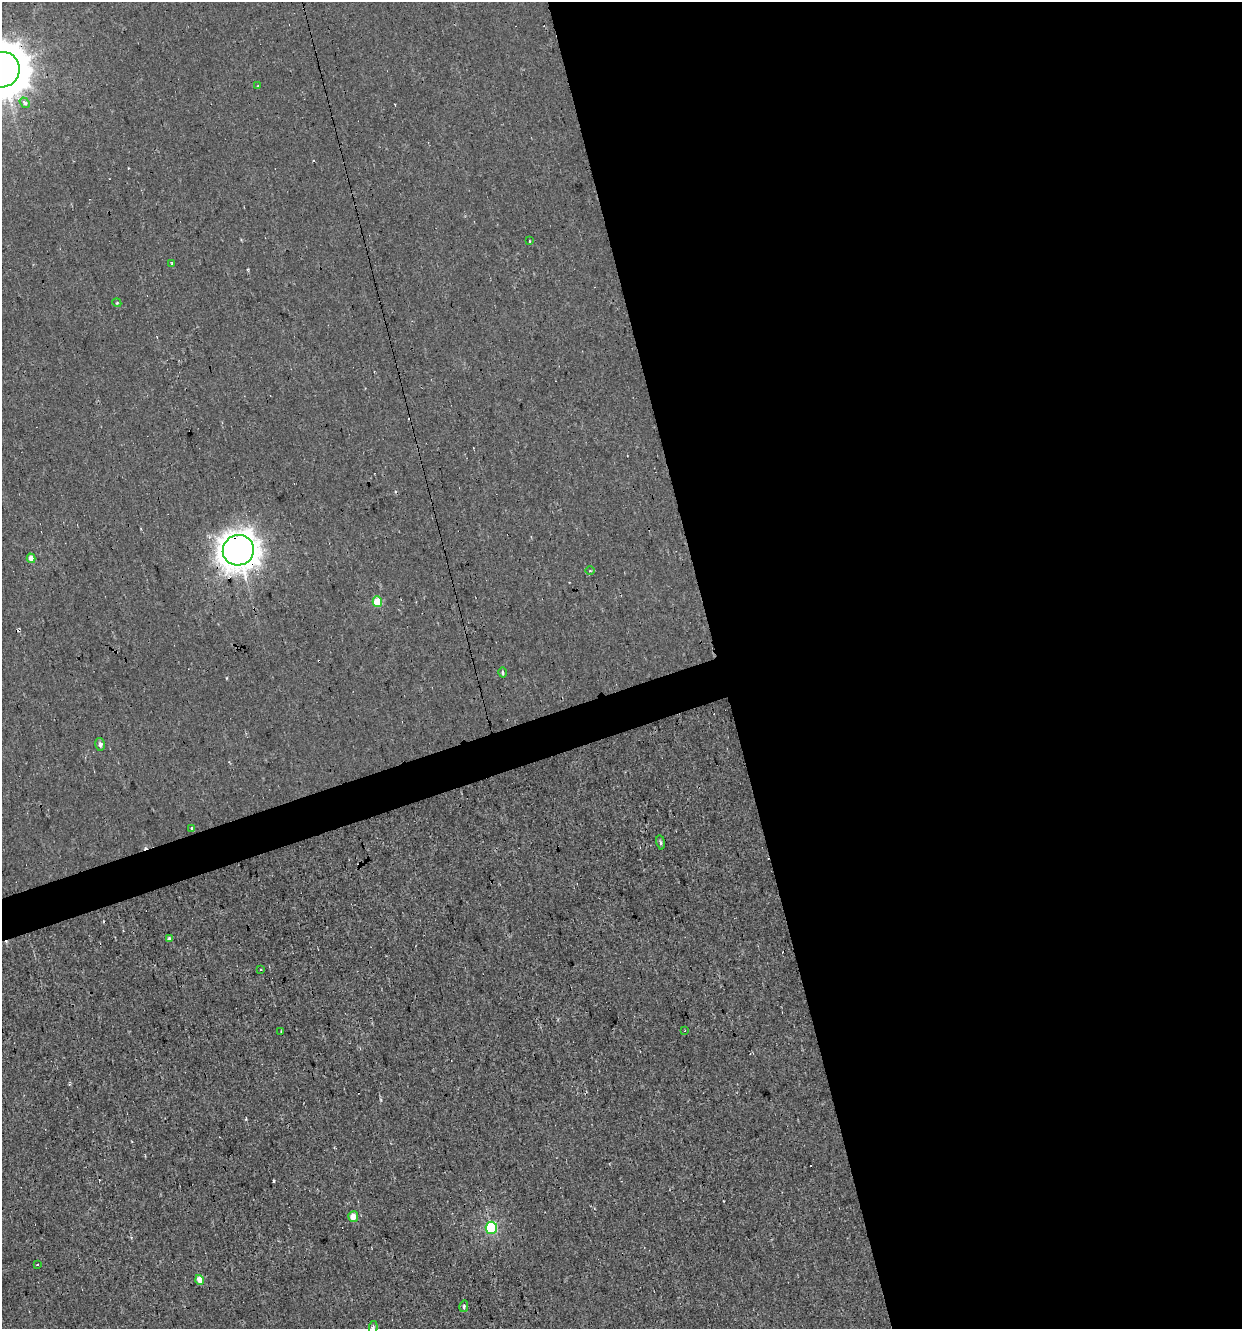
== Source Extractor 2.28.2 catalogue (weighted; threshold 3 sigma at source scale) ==
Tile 8 of 4 x 4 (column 4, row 2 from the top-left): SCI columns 3778-5017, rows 2655-3981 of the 5123 x 5308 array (HDU 1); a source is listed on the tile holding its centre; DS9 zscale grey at full resolution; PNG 1244 x 1331 px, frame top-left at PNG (2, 2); each listed source drawn as its Kron ellipse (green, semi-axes under 4 px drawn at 4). Shown black and unused: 44% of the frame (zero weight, under 2 of 3 exposures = <1% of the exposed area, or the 3 px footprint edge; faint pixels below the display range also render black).
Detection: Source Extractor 2.28.2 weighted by HDU 2 'WHT'; one run over the whole footprint, this tile lists its part. Background -2.46e-04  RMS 0.0043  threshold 0.0194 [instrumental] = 3 sigma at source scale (4.5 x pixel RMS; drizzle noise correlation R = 1.50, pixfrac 1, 0.0396/0.0396 arcsec/px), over >= 5 px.
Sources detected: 34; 10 cosmic-ray / hot-pixel residue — neither listed nor drawn; the other 24 listed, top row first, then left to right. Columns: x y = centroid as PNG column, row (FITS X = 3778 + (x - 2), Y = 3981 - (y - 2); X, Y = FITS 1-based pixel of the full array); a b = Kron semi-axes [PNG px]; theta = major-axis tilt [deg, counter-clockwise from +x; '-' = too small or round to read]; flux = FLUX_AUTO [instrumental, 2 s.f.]
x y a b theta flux
2 70 18 17 - 1900
257 86 3 2 - 0.34
25 103 6 4 -54 3.7
529 241 2 2 - 0.48
172 264 3 3 - 0.59
117 303 4 3 - 0.38
238 550 16 15 - 520
31 558 5 4 - 4
590 571 5 3 - 0.43
377 601 5 5 - 11
503 672 5 4 - 0.64
100 744 6 5 - 1.3
192 828 3 3 - 9
661 842 7 3 -81 0.64
169 938 4 4 - 0.55
261 969 3 3 - 1.2
281 1031 4 2 - 0.35
685 1031 3 3 - 1.1
353 1217 5 5 - 4
491 1228 6 5 - 39
37 1265 3 2 - 0.54
200 1280 5 4 - 5
464 1306 6 4 75 0.79
373 1327 6 4 81 0.67
Overlapping masked pixels (flux is a lower limit): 2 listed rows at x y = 2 70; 238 550
Isophote crosses this tile's border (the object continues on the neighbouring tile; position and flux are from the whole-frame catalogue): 2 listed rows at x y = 2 70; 373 1327